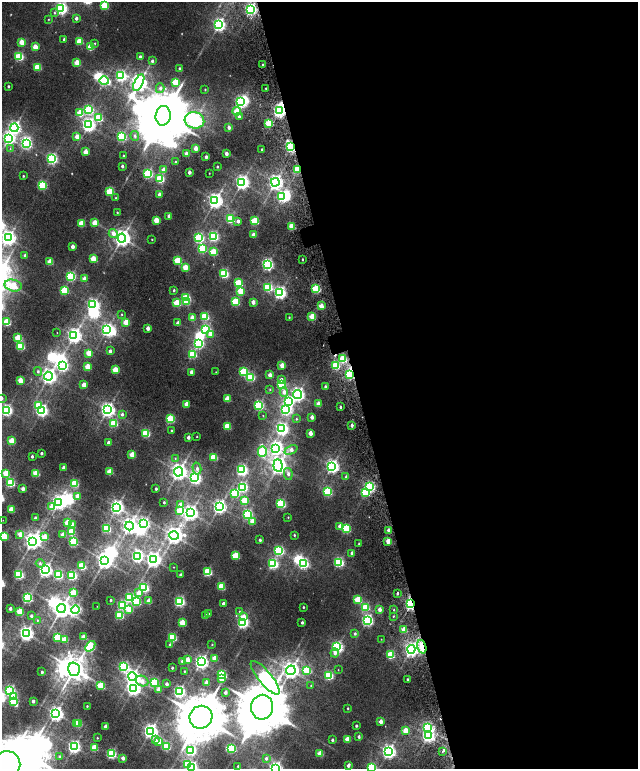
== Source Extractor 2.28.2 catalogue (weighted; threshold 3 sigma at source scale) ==
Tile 8 of 4 x 4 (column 4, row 2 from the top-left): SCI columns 4019-5289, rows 3286-4819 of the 5576 x 6577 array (HDU 1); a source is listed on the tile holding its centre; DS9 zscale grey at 2 x 2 block average (1 PNG px = mean of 2 x 2 image px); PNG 640 x 771 px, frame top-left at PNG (2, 2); each listed source drawn as its Kron ellipse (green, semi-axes under 4 px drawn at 4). Shown black and unused: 44% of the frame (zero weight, under 2 of 5 exposures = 10% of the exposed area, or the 3 px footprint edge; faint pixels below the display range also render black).
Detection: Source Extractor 2.28.2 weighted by HDU 2 'WHT'; one run over the whole footprint, this tile lists its part. Background 0.0102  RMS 0.0057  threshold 0.0258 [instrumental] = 3 sigma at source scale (4.5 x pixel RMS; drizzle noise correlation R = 1.50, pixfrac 1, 0.0396/0.0396 arcsec/px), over >= 5 px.
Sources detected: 427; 3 too faint to see at this stretch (2 x 2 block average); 24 inside a brighter object's white glare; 3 cosmic-ray / hot-pixel residue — neither listed nor drawn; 1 inside a brighter listed object's ellipse — not listed separately; the other 396 listed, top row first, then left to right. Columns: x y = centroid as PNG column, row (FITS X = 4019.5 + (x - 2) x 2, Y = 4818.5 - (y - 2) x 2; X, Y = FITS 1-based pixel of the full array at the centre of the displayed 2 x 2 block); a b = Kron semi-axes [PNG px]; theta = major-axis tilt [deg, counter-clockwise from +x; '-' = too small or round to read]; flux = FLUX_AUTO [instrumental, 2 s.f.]
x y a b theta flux
104 6 3 3 - 69
61 8 4 4 - 290
250 9 3 3 - 260
54 13 3 3 - 1.4
76 18 2 2 - 4.8
48 19 3 2 - 0.74
219 25 4 4 - 330
64 39 2 2 - 2.6
79 41 3 3 - 45
22 42 3 3 - 29
95 43 3 3 - 1.3
35 47 3 3 - 27
90 47 3 3 - 43
19 56 3 3 - 100
140 57 2 2 - 5.9
152 61 3 2 - 3.3
77 63 3 3 - 34
263 65 3 2 - 2.2
38 67 3 3 - 54
179 68 2 2 - 2.2
121 76 4 4 - 200
104 81 4 4 - 160
176 82 3 3 - 62
139 83 9 4 62 740
8 86 2 2 - 2.2
160 88 5 4 - 3.7
266 88 2 2 - 0.76
205 89 2 2 - 0.93
240 102 4 3 - 240
89 110 3 3 - 130
237 111 4 3 - 31
279 111 4 3 - 360
80 113 3 3 - 43
163 116 10 7 85 9100
239 117 3 3 - 3.8
99 118 3 3 - 75
194 120 10 8 -14 490
269 123 3 3 - 62
88 125 4 4 - 360
229 127 3 2 - 6.4
14 128 4 4 - 320
135 136 5 4 - 2.8
77 137 3 2 - 16
122 137 3 3 - 140
9 138 4 4 - 320
26 144 4 4 - 180
291 147 4 3 - 230
196 148 3 2 - 14
10 149 3 3 - 1.2
262 149 2 2 - 1.1
86 152 3 2 - 25
186 153 2 2 - 6.1
226 153 2 2 - 7
124 156 2 2 - 1.2
206 157 2 2 - 4.5
52 159 3 3 - 240
175 162 3 2 - 1.4
122 166 2 2 - 3.5
217 167 2 2 - 1.3
297 169 3 2 - 66
164 170 3 2 - 13
189 172 2 2 - 8.4
209 173 2 2 - 0.44
148 174 3 3 - 150
23 176 2 2 - 1.2
160 179 3 3 - 92
242 182 4 4 - 410
275 182 4 4 - 500
42 185 3 3 - 110
110 191 3 3 - 87
159 195 3 2 - 11
282 197 4 3 - 160
116 198 2 2 - 1.1
215 201 4 4 - 530
117 212 2 2 - 1
169 216 3 2 - 10
230 219 3 3 - 110
156 220 3 2 - 30
238 221 3 2 - 5.2
255 221 3 3 - 79
81 223 3 3 - 32
95 223 3 3 - 30
292 226 3 2 - 45
113 233 5 4 - 9.7
254 235 3 3 - 11
213 236 3 3 - 150
8 238 4 4 - 460
122 238 4 4 - 710
199 238 3 3 - 150
152 239 2 2 - 0.77
73 246 2 2 - 11
202 249 3 3 - 83
213 252 3 3 - 47
25 255 2 2 - 5.9
93 259 3 3 - 37
302 259 2 2 - 1.1
177 260 3 3 - 62
50 262 3 3 - 30
267 264 4 3 - 240
185 267 3 3 - 31
224 274 3 3 - 130
71 276 3 3 - 140
84 279 3 2 - 17
238 283 3 3 - 63
13 285 9 5 -13 47
268 287 3 3 - 90
316 289 3 3 - 87
174 290 2 2 - 2
64 291 3 3 - 78
240 291 3 3 - 44
280 293 4 4 - 290
186 298 3 3 - 100
186 301 3 3 - 33
235 302 3 3 - 80
253 302 3 2 - 11
177 303 3 3 - 45
93 305 4 4 - 270
321 306 3 2 - 23
122 314 3 3 - 1
205 316 3 3 - 75
289 317 2 2 - 1
312 317 3 3 - 41
192 318 3 2 - 16
7 322 3 3 - 69
126 322 3 3 - 28
178 323 3 2 - 10
148 328 3 2 - 12
206 329 4 3 - 120
107 330 4 3 - 260
57 333 2 2 - 0.35
211 334 3 3 - 10
74 336 4 4 - 500
18 338 3 3 - 49
198 343 4 3 - 190
20 346 3 3 - 88
110 351 2 2 - 6
89 353 3 3 - 30
192 354 3 3 - 78
342 359 3 3 - 62
282 365 3 2 - 22
335 365 3 3 - 79
62 366 4 4 - 200
88 367 3 3 - 32
115 370 3 3 - 41
38 371 4 3 - 2.3
191 372 2 2 - 9.1
216 372 2 2 - 0.44
243 372 3 3 - 83
349 374 4 3 - 100
270 375 3 2 - 16
48 376 4 4 - 510
250 377 3 3 - 100
281 379 4 3 - 3.5
20 380 3 2 - 24
84 385 3 2 - 23
281 385 3 3 - 88
325 387 3 2 - 2.2
270 390 3 3 - 1.3
284 392 4 3 - 7.4
297 394 4 4 - 370
2 398 3 2 - 2.2
227 399 3 3 - 29
288 402 4 4 - 170
186 404 3 2 - 18
318 404 3 2 - 13
38 405 3 3 - 42
259 405 3 3 - 160
340 407 2 2 - 2
286 409 4 4 - 240
6 410 3 3 - 260
107 410 4 4 - 470
41 411 4 3 - 280
122 414 3 3 - 3.8
263 416 3 2 - 0.68
312 417 3 2 - 7.8
170 419 3 3 - 85
296 419 3 3 - 1.3
114 423 3 3 - 64
352 425 2 2 - 4.9
227 426 3 3 - 53
282 429 4 4 - 310
171 431 2 2 - 1.3
146 433 3 3 - 79
310 433 3 2 - 16
188 437 2 2 - 6.9
197 437 2 2 - 0.75
12 441 3 3 - 39
109 443 2 2 - 7.9
276 449 4 3 - 190
291 450 7 4 25 8.5
262 451 5 4 - 110
41 453 2 2 - 3.7
132 455 3 3 - 30
32 456 2 2 - 3.5
213 457 3 3 - 53
175 458 3 3 - 1.1
278 466 6 4 -84 850
332 466 4 4 - 380
64 468 2 2 - 13
197 468 6 4 -76 5.3
242 470 3 3 - 240
110 472 3 3 - 33
179 472 5 4 - 670
6 473 3 3 - 33
36 473 3 3 - 49
288 474 6 4 -80 4.8
346 477 3 2 - 2.6
195 478 4 4 - 290
10 483 3 3 - 110
75 483 3 3 - 51
242 487 3 3 - 190
370 487 3 3 - 170
23 489 2 2 - 10
156 489 2 2 - 2.9
327 492 3 3 - 120
365 492 3 3 - 110
235 493 3 3 - 77
77 496 3 3 - 15
244 500 3 3 - 41
59 502 4 4 - 480
164 502 2 2 - 1.9
180 504 4 3 - 6.9
281 504 3 3 - 130
52 507 3 3 - 19
117 507 4 4 - 410
219 507 4 4 - 370
11 510 3 2 - 28
180 511 3 3 - 54
190 513 4 4 - 540
247 514 3 3 - 180
288 517 2 2 - 0.66
35 518 2 2 - 2.6
3 520 2 2 - 0.3
252 521 3 3 - 21
67 523 3 3 - 41
144 523 4 3 - 190
72 525 3 3 - 17
129 526 4 4 - 600
340 526 3 3 - 12
106 528 3 3 - 94
346 529 3 3 - 120
389 530 3 2 - 7.7
71 532 3 3 - 52
20 534 3 2 - 16
63 535 3 2 - 22
294 535 2 2 - 1.3
3 536 3 3 - 94
174 536 5 4 - 780
45 537 3 3 - 17
260 540 2 2 - 2.7
32 541 4 4 - 680
388 541 3 2 - 20
73 542 3 3 - 120
359 544 3 2 - 0.85
279 551 3 3 - 150
352 553 3 2 - 5.2
137 556 4 3 - 270
235 556 3 3 - 57
153 559 4 4 - 540
104 561 4 4 - 680
339 562 3 3 - 150
40 563 4 4 - 2.1
273 564 4 3 - 180
303 564 4 3 - 180
82 566 3 3 - 63
174 567 2 2 - 0.41
45 570 4 4 - 420
207 572 3 3 - 97
19 574 3 3 - 130
58 575 3 3 - 100
72 575 3 3 - 150
180 575 2 2 - 3.4
221 587 3 3 - 57
144 588 3 3 - 140
73 593 3 3 - 31
139 593 4 3 - 18
397 593 2 2 - 2.7
27 598 3 3 - 170
130 598 3 3 - 110
111 600 2 2 - 2.3
358 600 3 3 - 53
149 601 3 2 - 19
179 601 4 3 - 180
136 602 3 3 - 81
223 604 2 2 - 5.1
411 604 3 2 - 350
122 605 3 3 - 120
97 606 2 2 - 0.3
303 607 3 2 - 1.4
365 607 4 3 - 68
10 609 2 2 - 6.7
61 609 4 4 - 910
129 609 3 3 - 31
380 609 3 2 - 8.3
75 610 4 4 - 190
394 610 2 2 - 0.76
239 611 3 3 - 0.99
20 612 3 3 - 48
208 614 3 2 - 2.9
119 615 3 3 - 77
31 616 2 2 - 4
205 616 3 2 - 3.4
393 616 3 2 - 0.89
243 617 4 3 - 22
37 620 3 2 - 0.98
367 620 4 4 - 240
242 622 3 3 - 260
302 622 2 2 - 2.8
182 623 3 3 - 38
404 630 3 2 - 22
26 633 4 4 - 470
355 634 3 2 - 2.4
57 637 3 3 - 65
83 637 3 2 - 19
172 637 3 3 - 96
65 639 3 3 - 36
381 639 2 2 - 0.38
170 645 3 3 - 3.4
212 645 3 2 - 0.84
90 646 6 3 49 120
337 647 4 3 - 250
422 647 7 4 -71 43
411 649 4 4 - 390
335 653 4 4 - 4.8
390 655 3 3 - 68
214 658 3 2 - 16
187 659 3 3 - 17
183 661 3 2 - 13
201 662 4 4 - 390
124 667 4 4 - 140
172 668 2 2 - 2.4
74 669 7 5 -75 1500
291 670 5 4 - 760
307 670 3 3 - 64
338 670 2 2 - 0.49
184 671 2 2 - 1
42 672 2 2 - 3.1
222 675 3 3 - 110
329 675 3 3 - 110
132 676 4 4 - 430
265 678 21 6 -50 480
222 679 3 3 - 17
407 679 2 2 - 1.2
142 681 6 5 - 13
154 682 3 3 - 91
206 683 3 2 - 17
167 684 2 2 - 4.9
101 686 3 3 - 56
311 686 3 2 - 0.96
133 688 4 4 - 430
158 689 3 2 - 11
10 690 3 3 - 160
179 691 4 3 - 240
225 692 2 2 - 7
14 696 3 3 - 27
33 701 2 2 - 4.9
14 702 4 3 - 79
87 706 2 2 - 1.1
262 707 12 11 - 8500
348 708 2 2 - 1
56 714 4 4 - 500
201 717 11 11 - 7000
381 722 3 2 - 12
76 723 3 2 - 14
79 723 3 3 - 35
106 726 3 2 - 13
356 726 2 2 - 2.3
427 728 4 4 - 130
150 731 4 4 - 460
405 731 3 2 - 28
428 736 4 4 - 330
359 737 2 2 - 3.8
97 738 3 2 - 0.83
155 739 3 3 - 8
347 739 3 2 - 25
332 740 2 2 - 2.9
159 741 3 3 - 27
166 746 3 3 - 65
74 747 4 4 - 330
94 748 3 3 - 41
231 748 3 3 - 59
191 750 3 3 - 160
388 751 4 4 - 430
442 751 4 2 - 8.1
320 753 3 3 - 26
111 754 3 3 - 150
59 757 3 3 - 2
123 758 2 2 - 7.8
266 758 4 3 - 3.4
7 764 13 12 - 7600
187 764 3 3 - 57
348 765 3 2 - 5.3
238 766 2 2 - 2.2
372 767 3 3 - 86
192 768 4 3 - 250
275 768 4 4 - 400
Overlapping masked pixels (flux is a lower limit): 6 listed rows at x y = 279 111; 291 147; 297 169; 349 374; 411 604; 422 647
Isophote crosses this tile's border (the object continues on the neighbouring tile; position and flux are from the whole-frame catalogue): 9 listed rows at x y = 8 238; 2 398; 6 410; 3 536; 7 764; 187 764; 372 767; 192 768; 275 768